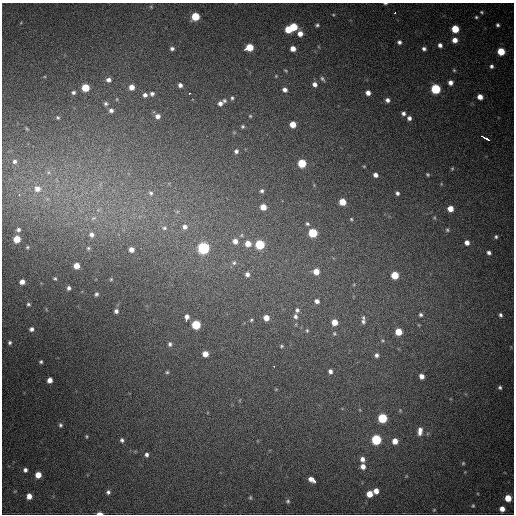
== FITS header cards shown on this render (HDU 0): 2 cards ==
NAXIS1  =                  512
NAXIS2  =                  512

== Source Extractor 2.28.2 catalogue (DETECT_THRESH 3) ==
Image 512 x 512 px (HDU 0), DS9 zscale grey, 1 PNG px = 1 image px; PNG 516 x 516 px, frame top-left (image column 1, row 512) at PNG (2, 3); no overlay
Background 816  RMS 23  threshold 68.2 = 3 sigma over >= 5 px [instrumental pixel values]
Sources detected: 167; all 167 listed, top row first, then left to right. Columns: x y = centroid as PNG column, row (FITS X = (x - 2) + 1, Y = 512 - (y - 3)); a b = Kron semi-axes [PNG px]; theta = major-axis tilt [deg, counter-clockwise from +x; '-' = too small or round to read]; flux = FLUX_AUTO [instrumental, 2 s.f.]
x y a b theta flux
385 3 5 2 - 2000
151 7 5 3 - 1400
481 12 5 3 - 1900
395 13 3 2 - 2200
333 15 4 4 - 1500
195 16 5 5 - 53000
476 17 4 3 - 2000
317 25 4 4 - 2600
498 25 4 3 - 3100
294 27 5 5 - 43000
288 29 5 5 - 34000
455 29 5 5 - 41000
300 34 6 5 - 11000
455 40 5 5 - 12000
399 42 5 5 - 4100
440 45 4 4 - 5500
250 47 5 5 - 33000
172 48 5 4 - 3900
246 49 3 2 - 7500
293 49 5 4 - 11000
424 49 4 4 - 4300
501 51 5 5 - 42000
491 66 5 5 - 3900
454 70 5 4 - 1900
286 71 5 3 - 1500
276 76 5 4 - 1500
322 79 7 4 -52 3000
108 80 6 5 - 6000
450 82 5 5 - 8100
315 84 6 5 - 6500
180 85 4 4 - 5100
132 87 5 5 - 12000
85 88 5 5 - 36000
436 89 6 5 - 110000
285 90 5 5 - 5900
73 92 5 5 - 3700
190 93 3 3 - 45000
368 93 5 4 - 8500
152 94 6 5 - 3900
145 95 5 5 - 4900
480 97 5 4 - 12000
232 98 5 4 - 2500
117 99 5 3 - 1300
387 100 5 5 - 5700
224 101 6 5 - 2600
220 103 6 5 - 5700
105 104 6 5 - 3400
111 110 6 5 - 5000
403 113 5 5 - 4700
158 116 6 5 - 7300
250 116 5 4 - 1700
58 118 5 5 - 2200
409 118 5 5 - 5600
293 124 5 5 - 20000
243 126 5 5 - 2500
27 129 6 3 -58 1600
485 138 8 3 -31 24000
236 151 5 5 - 4100
14 161 6 6 - 4800
302 163 5 5 - 55000
364 166 4 3 - 1300
452 168 5 4 - 1800
48 172 6 4 -72 2600
375 175 5 4 - 6100
428 175 4 4 - 2000
37 189 8 8 - 11000
262 191 5 5 - 3200
151 193 8 6 -77 4400
397 193 4 4 - 3600
19 195 3 2 - 5200
342 202 5 5 - 24000
263 207 5 5 - 19000
450 209 5 5 - 17000
177 212 6 4 1 2700
93 218 9 5 26 4700
351 219 4 4 - 1700
307 224 5 5 - 2700
185 227 8 8 - 8500
164 228 9 7 -4 6300
18 230 4 3 - 3200
447 230 5 4 - 2300
313 233 6 5 - 70000
91 234 7 6 - 6500
241 235 6 5 - 2600
496 237 4 3 - 2400
17 239 5 5 - 26000
235 241 7 7 - 9800
467 242 5 5 - 8200
248 244 7 6 - 15000
260 244 6 6 - 80000
27 247 4 3 - 1400
88 248 5 5 - 2200
203 248 6 6 - 220000
131 249 5 5 - 8600
489 253 5 4 - 4200
234 263 7 7 - 4600
76 266 5 5 - 16000
316 271 6 6 - 18000
247 274 6 6 - 6100
395 275 5 5 - 35000
55 278 3 3 - 2000
111 279 4 4 - 1700
22 282 5 4 - 9000
354 284 5 3 - 1500
69 288 5 4 - 4000
96 294 5 4 - 3000
317 301 7 6 - 6600
28 304 5 4 - 2500
297 310 6 6 - 4600
116 311 5 5 - 4400
421 315 6 5 - 3600
500 315 5 4 - 3300
187 316 5 5 - 6000
295 316 8 7 - 6000
266 318 6 5 - 14000
363 318 6 5 - 3300
186 320 3 2 - 3900
251 320 5 4 - 2100
363 321 8 7 - 5300
334 322 6 6 - 19000
196 325 6 5 - 67000
419 325 5 3 - 1300
31 329 5 5 - 5300
307 330 6 4 -69 2400
398 332 5 5 - 29000
334 334 7 6 - 3200
382 340 6 6 - 3200
10 343 6 5 - 3700
170 344 6 5 - 3700
281 346 5 4 - 1900
205 354 5 5 - 15000
376 355 7 6 - 5800
41 362 4 4 - 2700
274 366 2 2 - 5000
330 371 6 5 - 5700
167 372 4 4 - 2000
422 376 5 4 - 8500
50 380 5 4 - 10000
500 387 4 4 - 3000
276 389 5 3 - 1000
360 410 6 4 -71 1800
400 410 5 5 - 1700
382 418 6 5 - 81000
60 425 5 5 - 2800
420 431 9 5 84 10000
86 436 5 3 - 1500
122 440 5 4 - 3500
376 440 6 5 - 120000
395 441 5 5 - 15000
146 455 5 5 - 4200
362 459 6 5 - 6800
463 463 5 5 - 1900
363 466 6 5 - 9100
25 470 5 4 - 4900
38 475 5 5 - 18000
313 480 7 4 -32 17000
376 491 5 5 - 11000
108 492 6 5 - 4000
369 494 5 5 - 20000
29 496 5 5 - 12000
250 498 6 4 90 2100
508 498 5 5 - 27000
288 501 6 5 - 2800
473 506 5 4 - 1800
502 509 5 5 - 11000
434 510 4 4 - 1400
99 513 5 2 - 9400
At the frame edge (FLAGS 8, measured only in part): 2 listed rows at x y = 385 3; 99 513